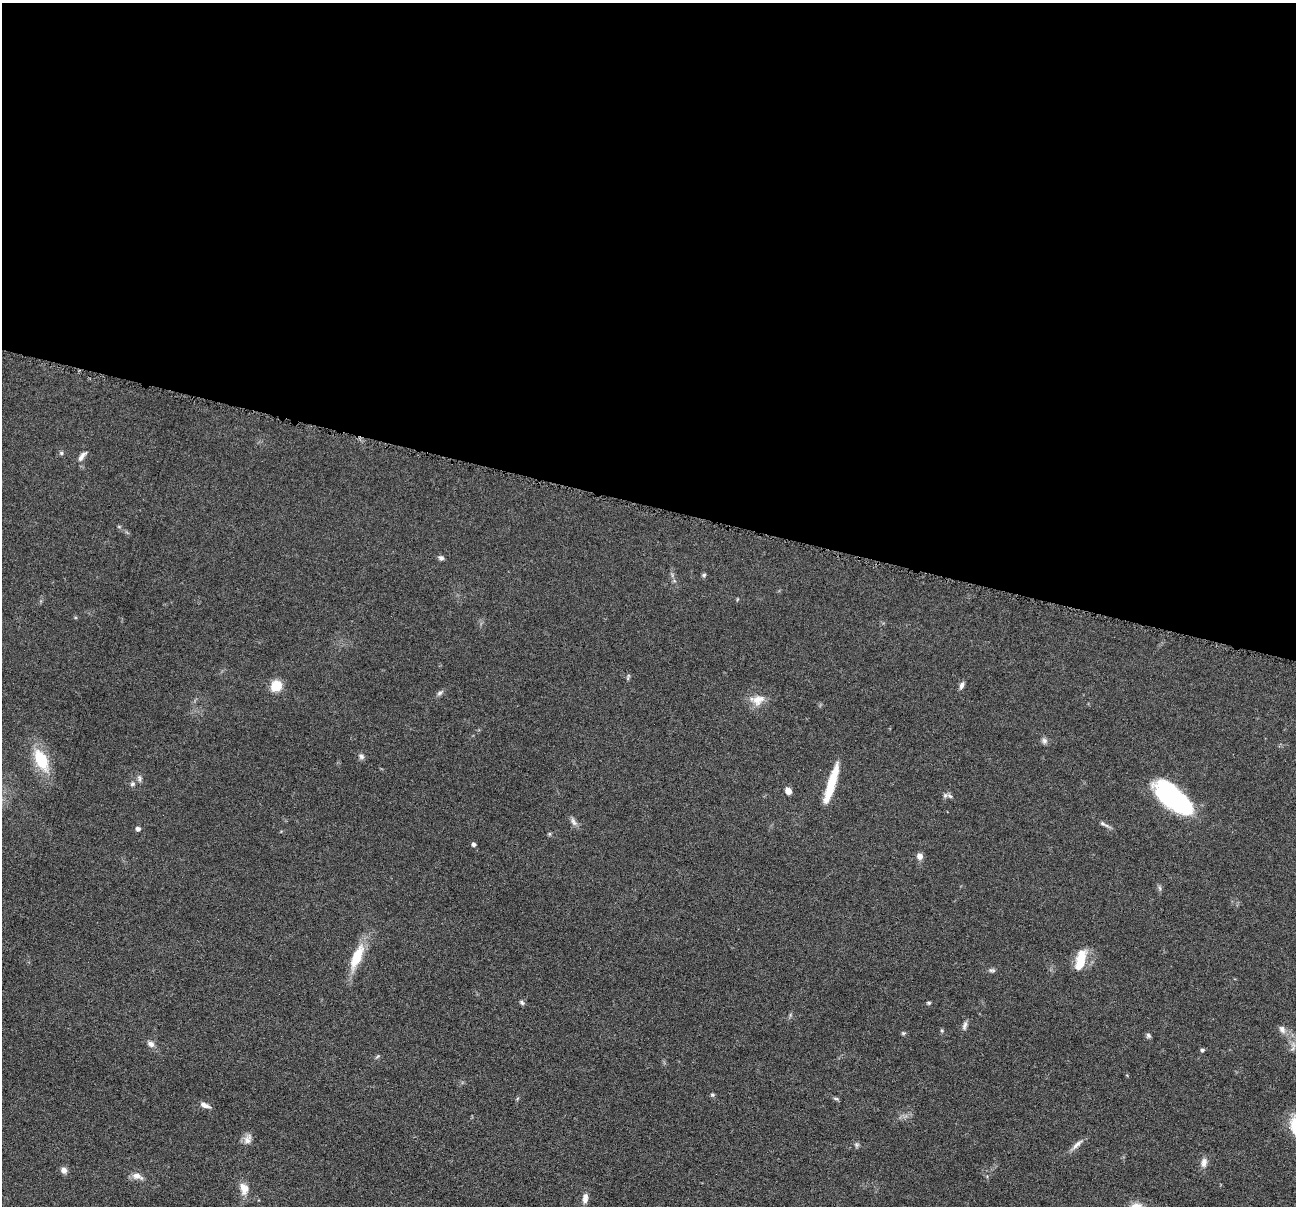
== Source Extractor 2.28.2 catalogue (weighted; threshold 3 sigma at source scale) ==
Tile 3 of 4 x 4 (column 3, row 1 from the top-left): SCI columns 2591-3884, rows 3867-5070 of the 5182 x 5200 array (HDU 1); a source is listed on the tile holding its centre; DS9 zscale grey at full resolution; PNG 1298 x 1208 px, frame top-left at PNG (2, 3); no overlay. Shown black and unused: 42% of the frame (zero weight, under 4 of 8 exposures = <1% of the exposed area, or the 3 px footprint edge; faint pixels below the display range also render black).
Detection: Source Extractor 2.28.2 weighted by HDU 2 'WHT'; one run over the whole footprint, this tile lists its part. Background 0.0362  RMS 0.0035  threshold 0.0142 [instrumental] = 3 sigma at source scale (4.09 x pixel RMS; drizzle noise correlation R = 1.36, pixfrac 0.8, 0.05/0.05 arcsec/px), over >= 5 px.
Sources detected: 50; all 50 listed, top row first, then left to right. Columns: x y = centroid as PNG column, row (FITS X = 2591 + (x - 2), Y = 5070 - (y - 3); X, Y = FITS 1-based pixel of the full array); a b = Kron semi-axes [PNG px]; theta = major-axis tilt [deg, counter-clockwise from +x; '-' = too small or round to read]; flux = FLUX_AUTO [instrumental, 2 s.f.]
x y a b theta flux
61 453 5 5 - 0.51
82 456 15 6 53 1.6
441 558 6 5 - 0.94
704 575 6 4 23 0.5
628 678 6 4 74 0.45
962 685 9 6 76 1.2
276 686 12 11 - 5.9
440 693 8 5 28 0.83
758 700 19 14 16 4.2
1044 741 8 7 - 1
361 756 8 6 -46 0.92
41 760 20 11 -64 14
139 778 10 5 -79 0.86
132 784 7 6 - 0.78
831 784 42 7 73 12
788 791 6 5 - 2.2
950 796 9 4 -35 0.79
1172 797 42 18 -39 43
573 822 13 6 -62 1.3
1102 823 8 5 -39 0.79
138 829 5 5 - 0.96
549 834 6 4 -89 0.41
474 844 5 4 - 0.89
920 856 7 7 - 1.6
1160 888 7 4 -87 0.6
357 957 32 11 67 9.6
1080 960 28 11 74 7.1
992 970 9 5 -6 0.72
522 1002 7 5 -50 0.62
929 1003 5 4 - 0.4
965 1025 12 5 73 1.1
1282 1029 11 8 -60 1.6
942 1031 5 3 - 0.32
903 1033 5 4 - 0.46
1148 1035 7 6 - 0.72
151 1044 9 7 -30 1.5
1293 1048 7 4 71 0.69
1202 1050 5 4 - 0.65
378 1056 7 4 32 0.46
712 1095 5 5 - 0.54
836 1098 8 4 -9 0.51
205 1105 13 6 -24 1.6
248 1139 16 9 65 2.1
1077 1144 18 6 45 1.9
857 1145 7 6 - 0.65
1204 1162 13 8 84 1.9
64 1170 8 7 - 1.6
137 1176 14 9 -11 2.1
244 1189 16 10 -79 3.4
585 1198 13 7 85 2.1